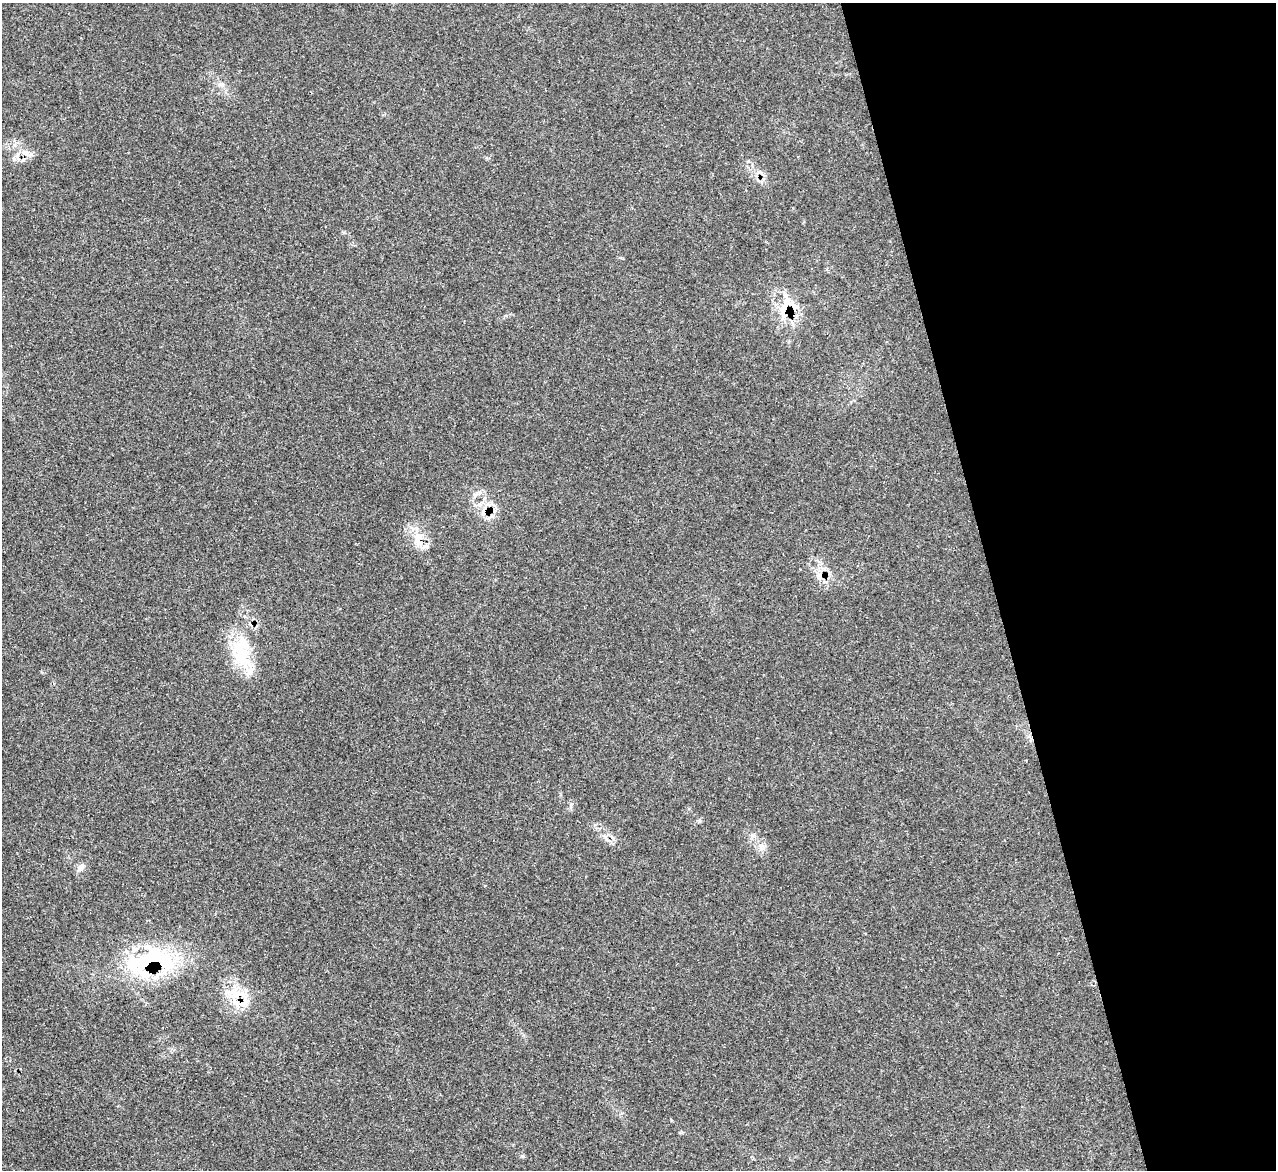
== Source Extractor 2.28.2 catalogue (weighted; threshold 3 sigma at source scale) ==
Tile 12 of 4 x 4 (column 4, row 3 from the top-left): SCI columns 3835-5108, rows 1436-2603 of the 5114 x 5093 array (HDU 1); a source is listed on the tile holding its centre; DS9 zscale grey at full resolution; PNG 1278 x 1172 px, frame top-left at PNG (2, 3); no overlay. Shown black and unused: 22% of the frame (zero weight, under 3 of 5 exposures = <1% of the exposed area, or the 3 px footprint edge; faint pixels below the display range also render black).
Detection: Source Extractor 2.28.2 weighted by HDU 2 'WHT'; one run over the whole footprint, this tile lists its part. Background 0.0168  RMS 0.0029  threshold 0.0128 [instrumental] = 3 sigma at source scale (4.5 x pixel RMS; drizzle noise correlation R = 1.50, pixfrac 1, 0.05/0.05 arcsec/px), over >= 5 px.
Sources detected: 16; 4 cosmic-ray / hot-pixel residue — not listed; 3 inside a brighter listed object's ellipse — not listed separately; the other 9 listed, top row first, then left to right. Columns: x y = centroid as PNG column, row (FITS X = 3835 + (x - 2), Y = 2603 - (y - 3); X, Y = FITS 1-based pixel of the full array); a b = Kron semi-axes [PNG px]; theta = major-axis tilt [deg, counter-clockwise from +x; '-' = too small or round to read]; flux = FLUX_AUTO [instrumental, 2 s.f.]
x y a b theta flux
221 84 10 6 0 1.1
25 153 13 5 -16 1.6
785 306 36 17 62 9
418 541 12 10 -83 3.1
241 652 43 23 89 16
761 847 12 8 -84 1.8
80 868 11 8 46 1.5
150 962 70 34 11 38
239 994 38 13 -4 7.5
Overlapping masked pixels (flux is a lower limit): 5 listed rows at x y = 25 153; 785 306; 418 541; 150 962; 239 994